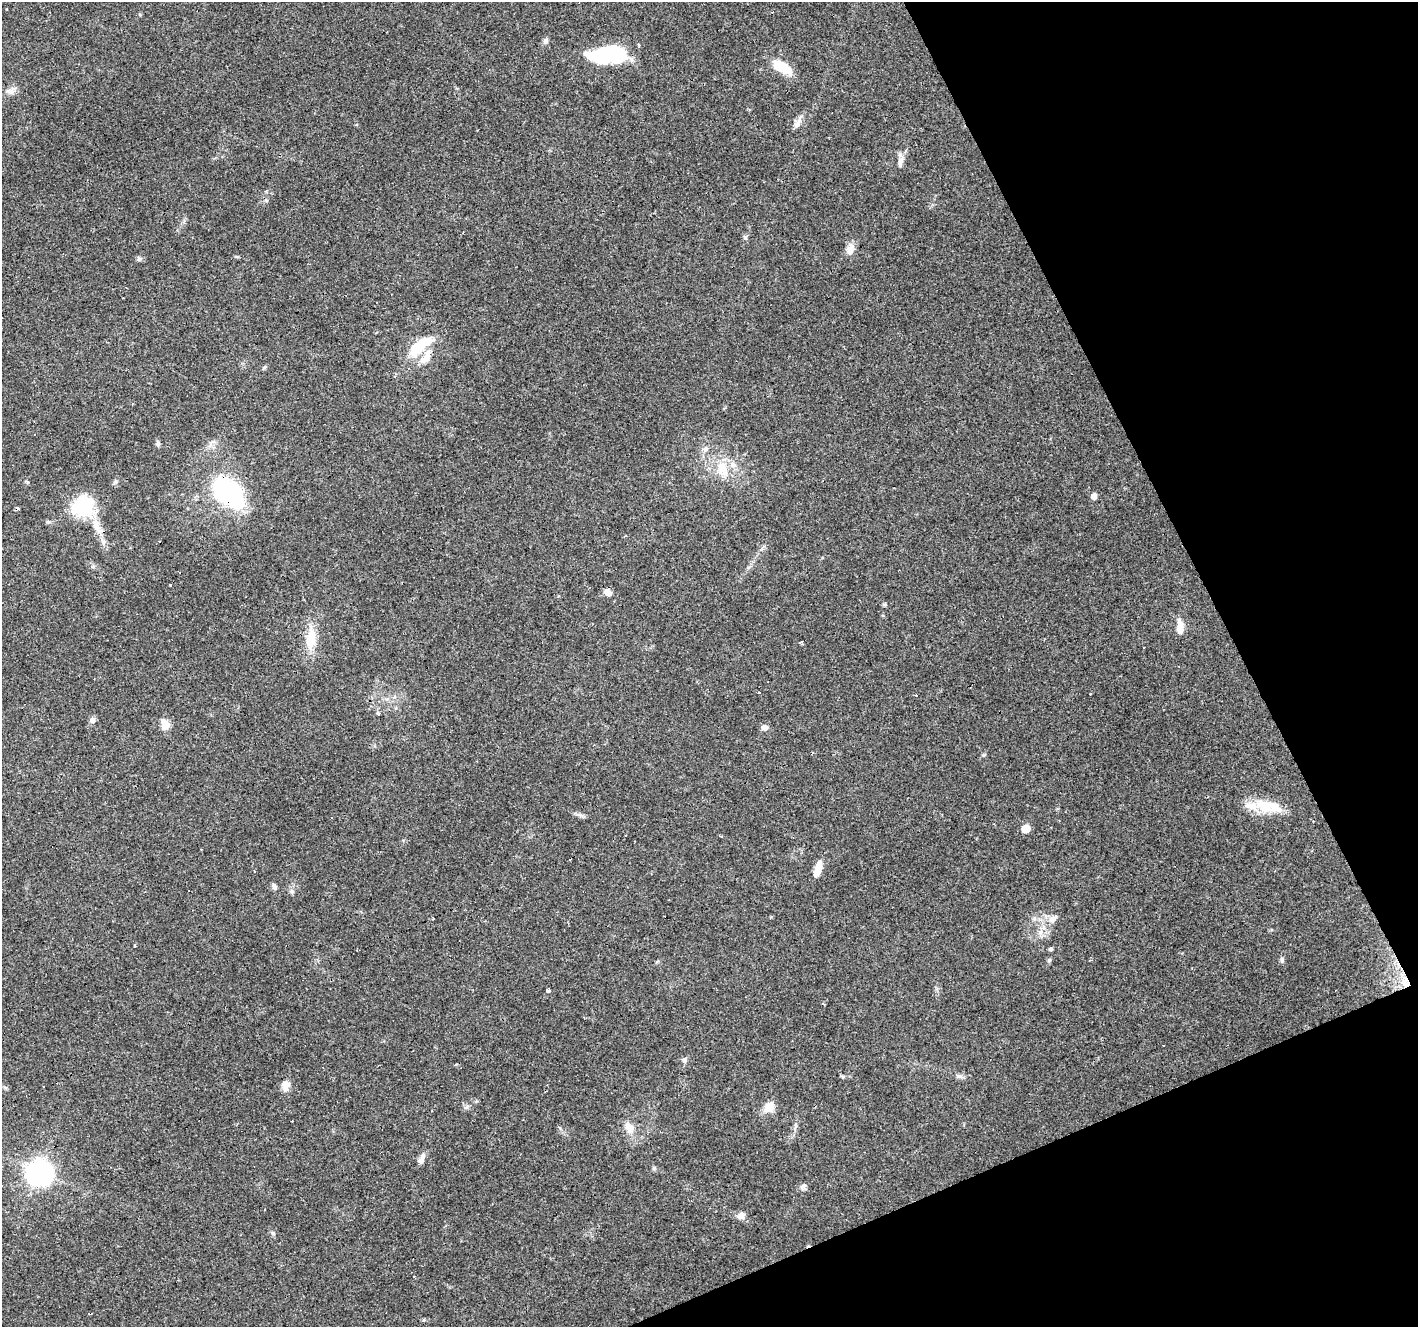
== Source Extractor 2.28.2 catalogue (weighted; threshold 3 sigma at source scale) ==
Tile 12 of 4 x 4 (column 4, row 3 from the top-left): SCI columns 4249-5664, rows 1412-2736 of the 5664 x 5529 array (HDU 1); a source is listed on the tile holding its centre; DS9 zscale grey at full resolution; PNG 1420 x 1329 px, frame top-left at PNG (2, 2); no overlay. Shown black and unused: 21% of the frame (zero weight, under 3 of 4 exposures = <1% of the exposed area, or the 3 px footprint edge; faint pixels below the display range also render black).
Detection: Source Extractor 2.28.2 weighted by HDU 2 'WHT'; one run over the whole footprint, this tile lists its part. Background 0.117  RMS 0.0059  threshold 0.0265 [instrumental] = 3 sigma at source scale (4.5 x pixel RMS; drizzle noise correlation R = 1.50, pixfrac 1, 0.0396/0.0396 arcsec/px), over >= 5 px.
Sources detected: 63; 9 cosmic-ray / hot-pixel residue — not listed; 2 inside a brighter listed object's ellipse — not listed separately; the other 52 listed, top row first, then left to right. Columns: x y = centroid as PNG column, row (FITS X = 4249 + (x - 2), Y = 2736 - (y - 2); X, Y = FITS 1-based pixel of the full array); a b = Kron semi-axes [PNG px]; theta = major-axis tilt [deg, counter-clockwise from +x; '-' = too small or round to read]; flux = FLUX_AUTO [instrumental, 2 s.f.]
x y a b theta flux
7 9 3 2 - 0.47
545 41 8 6 80 1.8
607 55 43 17 3 41
782 67 29 11 -33 13
9 91 13 6 -7 2.6
797 123 16 6 52 3.3
901 161 14 6 73 3
745 237 6 4 89 0.98
850 250 13 10 73 4.4
139 259 6 6 - 1.2
419 347 26 9 38 26
426 357 23 11 51 7.9
264 367 6 4 31 0.85
158 443 8 5 89 1.2
705 449 7 6 - 1.8
722 468 21 14 -68 12
228 493 36 23 -42 72
1094 496 6 5 - 3.5
83 505 26 21 26 31
96 525 19 11 -72 8.3
93 567 6 4 0 0.96
608 593 8 7 - 3.1
885 604 7 4 7 0.83
1180 627 20 8 -88 5.6
311 639 33 13 89 13
800 642 5 3 - 0.85
1090 694 3 2 - 0.75
377 713 5 3 - 0.96
92 720 9 7 52 2
165 724 15 10 -68 5.7
764 728 8 7 - 2.3
1264 806 39 14 -16 18
1025 829 6 5 - 12
818 867 22 7 74 6.1
274 886 9 6 -61 1.7
189 890 3 2 - 0.68
1053 919 13 8 46 3.5
1051 949 5 4 - 0.93
1282 960 8 5 -81 1.3
1405 983 16 11 -69 8.2
548 990 3 3 - 6.3
823 1004 4 3 - 0.72
684 1060 8 6 57 1.4
456 1065 3 3 - 1.5
959 1076 7 6 - 1.6
285 1085 12 10 -88 4.9
769 1107 14 11 49 6.9
629 1128 16 11 -60 6.1
421 1159 13 7 60 3.2
39 1172 8 8 - 550
803 1186 8 6 59 1.8
741 1215 9 9 - 3.1
Overlapping masked pixels (flux is a lower limit): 2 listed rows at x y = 228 493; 1405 983
Unlisted compact peaks at least as high as the median listed source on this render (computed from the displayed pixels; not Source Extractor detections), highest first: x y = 983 755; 654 1168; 273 1233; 292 891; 467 1107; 1049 960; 580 815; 843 1077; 115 482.